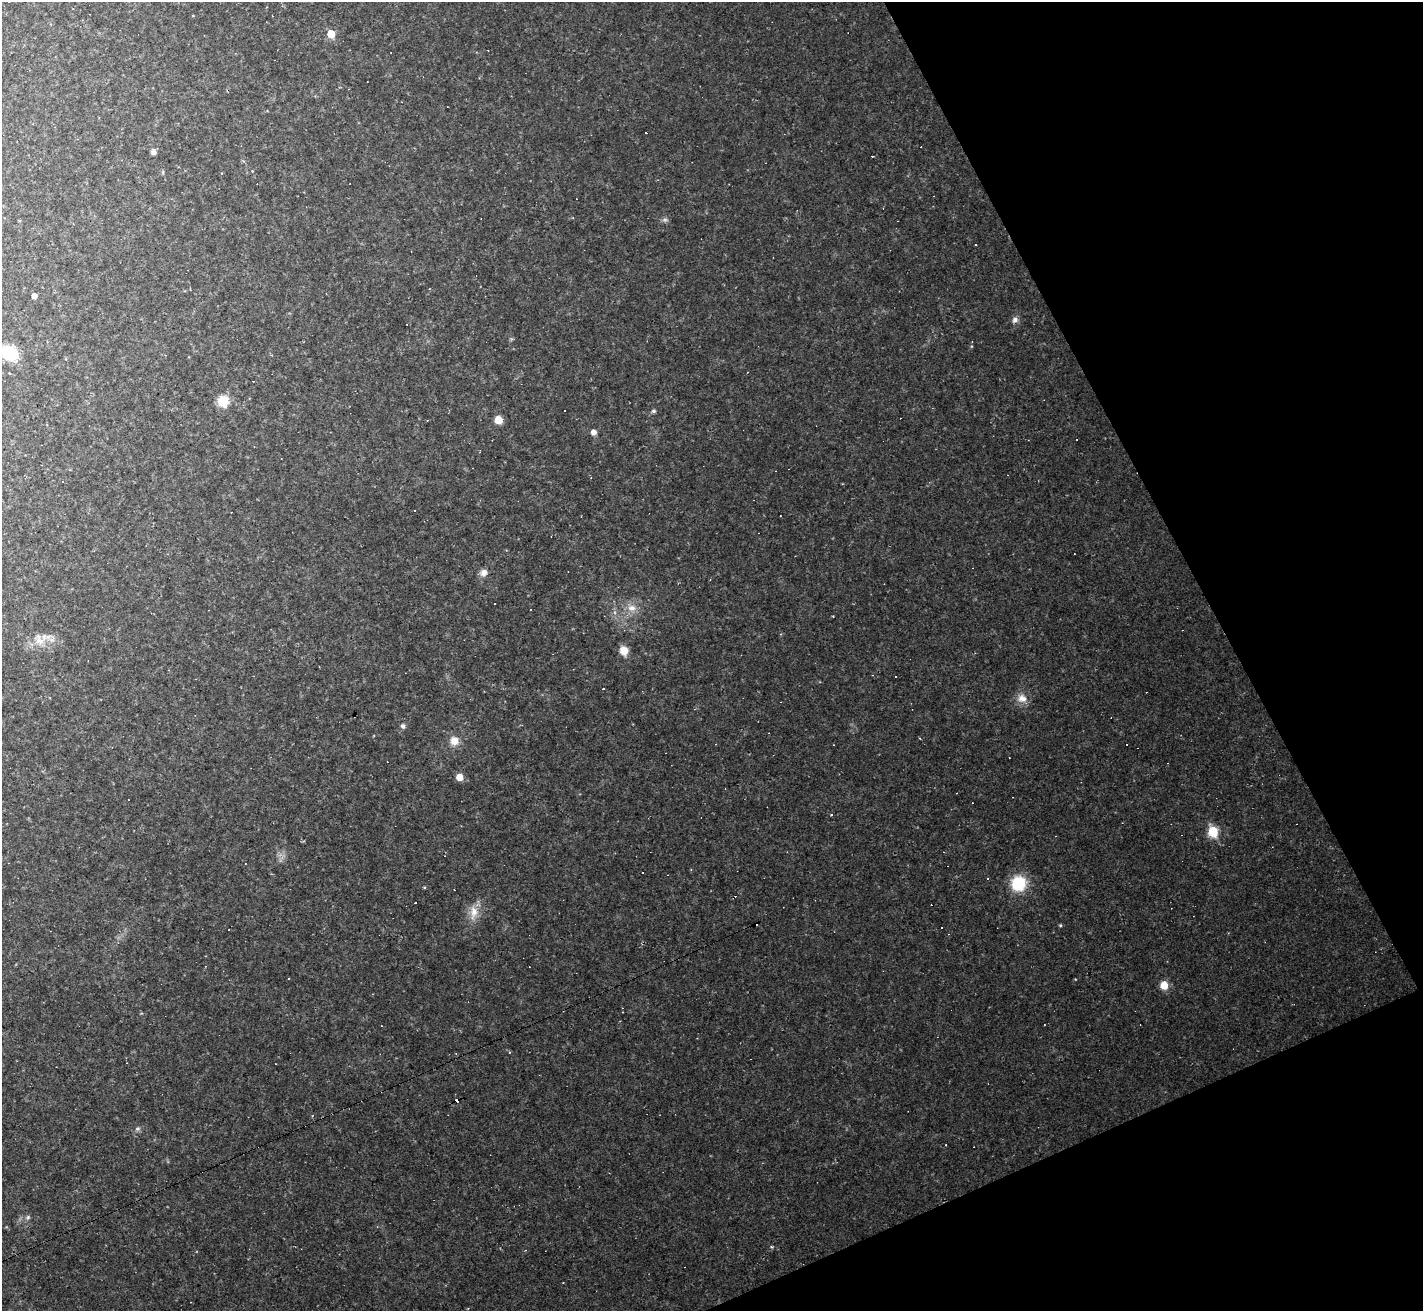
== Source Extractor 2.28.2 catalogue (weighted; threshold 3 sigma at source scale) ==
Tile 12 of 4 x 4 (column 4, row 3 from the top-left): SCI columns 4263-5683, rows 1594-2902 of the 5683 x 5672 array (HDU 1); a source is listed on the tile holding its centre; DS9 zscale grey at full resolution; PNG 1425 x 1313 px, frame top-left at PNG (2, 2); no overlay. Shown black and unused: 21% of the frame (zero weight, under 2 of 3 exposures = <1% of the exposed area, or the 3 px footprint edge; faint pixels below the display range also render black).
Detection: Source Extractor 2.28.2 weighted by HDU 2 'WHT'; one run over the whole footprint, this tile lists its part. Background 0.0489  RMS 0.0076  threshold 0.0342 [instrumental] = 3 sigma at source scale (4.5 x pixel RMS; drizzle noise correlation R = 1.50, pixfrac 1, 0.05/0.05 arcsec/px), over >= 5 px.
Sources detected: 69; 29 cosmic-ray / hot-pixel residue — not listed; the other 40 listed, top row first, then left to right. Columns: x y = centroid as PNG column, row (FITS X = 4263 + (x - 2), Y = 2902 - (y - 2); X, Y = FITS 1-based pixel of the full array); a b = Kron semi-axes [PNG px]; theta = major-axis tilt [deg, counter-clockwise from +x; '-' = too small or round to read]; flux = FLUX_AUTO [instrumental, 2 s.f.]
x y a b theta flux
193 15 4 3 - 0.51
331 34 5 5 - 16
646 132 3 3 - 16
154 152 5 5 - 3.8
665 220 9 6 7 2.1
976 244 3 2 - 1.4
34 296 4 4 - 5
1015 320 9 8 - 3.4
971 346 5 3 - 0.7
10 353 12 9 -31 44
9 373 3 3 - 0.86
223 401 8 8 - 24
653 411 5 5 - 1.8
498 420 6 6 - 12
593 432 5 5 - 5
484 573 9 8 - 4.8
632 608 14 10 -7 8.3
39 640 20 13 -53 11
624 651 9 7 -72 11
1022 698 15 12 -11 7.8
403 726 6 6 - 2.4
454 741 11 10 - 8.5
1009 757 2 2 - 0.48
1168 763 3 2 - 0.47
459 777 7 6 - 7.6
957 793 2 2 - 0.43
831 815 3 3 - 0.98
1213 831 6 6 - 44
642 872 2 2 - 0.8
1018 883 11 11 - 44
424 887 4 3 - 0.8
474 912 22 12 88 11
1060 925 5 4 - 0.93
289 979 3 3 - 1.7
1075 979 3 3 - 0.5
1164 985 8 8 - 10
457 1101 4 3 - 23
138 1129 7 7 - 2
28 1217 8 6 46 1.9
526 1250 4 3 - 0.56
Overlapping masked pixels (flux is a lower limit): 1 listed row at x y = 457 1101
Isophote crosses this tile's border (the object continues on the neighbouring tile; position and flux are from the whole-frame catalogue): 1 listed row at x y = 10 353